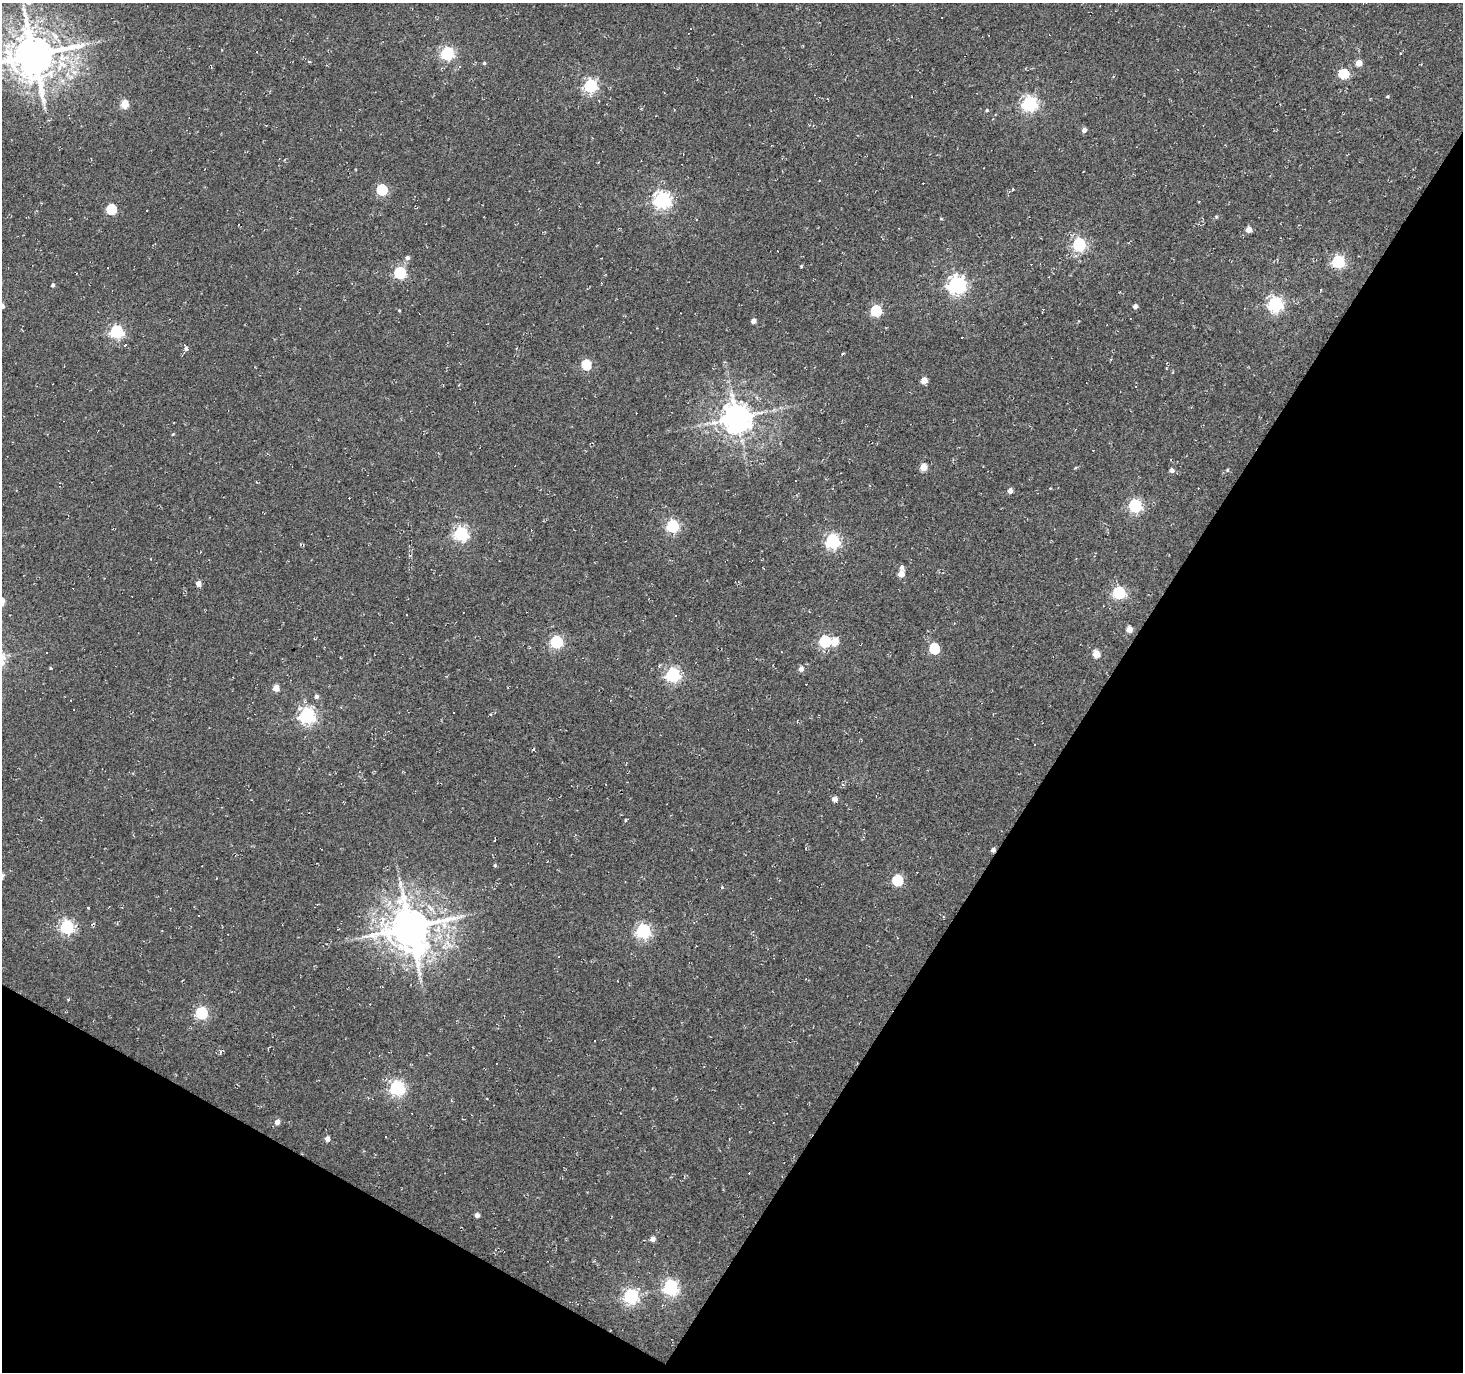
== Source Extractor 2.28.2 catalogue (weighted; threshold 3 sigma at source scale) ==
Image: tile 15 of 4 x 4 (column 3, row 4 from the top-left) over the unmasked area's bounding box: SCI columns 2925-4385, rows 191-1560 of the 5853 x 5930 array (HDU 1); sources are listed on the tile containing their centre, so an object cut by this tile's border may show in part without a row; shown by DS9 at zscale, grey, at full resolution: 1 PNG px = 1 image px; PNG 1465 x 1374 px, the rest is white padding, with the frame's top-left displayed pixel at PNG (2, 3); no overlay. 31% of this frame is shown black and not used: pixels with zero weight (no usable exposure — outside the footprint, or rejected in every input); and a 3 px margin inside the footprint's outer edge (the drizzle kernel's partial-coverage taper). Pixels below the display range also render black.
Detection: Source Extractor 2.28.2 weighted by HDU 2 'WHT'; one run over the whole footprint, this tile lists its part. Background 0.0019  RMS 0.0051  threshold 0.0231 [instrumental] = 3 sigma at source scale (4.5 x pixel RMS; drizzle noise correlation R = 1.50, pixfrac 1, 0.0396/0.0396 arcsec/px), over >= 5 px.
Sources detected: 142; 1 inside a brighter object's white glare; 51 cosmic-ray / hot-pixel residue — not listed; the other 90 listed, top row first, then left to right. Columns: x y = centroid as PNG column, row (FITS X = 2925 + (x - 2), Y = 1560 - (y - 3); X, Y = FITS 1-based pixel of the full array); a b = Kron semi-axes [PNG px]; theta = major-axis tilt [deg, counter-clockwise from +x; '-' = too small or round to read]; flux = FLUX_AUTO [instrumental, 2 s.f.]
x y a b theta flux
447 53 6 6 - 92
34 55 13 12 - 2300
309 61 5 3 - 0.43
484 63 4 4 - 0.69
1359 63 5 4 - 6.5
459 66 5 4 - 0.8
1344 74 5 5 - 29
590 86 6 6 - 96
1387 96 4 3 - 0.59
1029 103 6 6 - 150
124 104 5 5 - 14
1084 130 5 4 - 2.5
1013 189 3 3 - 0.51
382 190 5 5 - 43
662 200 6 6 - 200
111 209 5 5 - 32
1216 217 5 4 - 0.56
941 219 5 3 - 0.49
1249 229 4 4 - 5.7
1079 244 6 6 - 95
407 258 5 5 - 1.9
1338 262 6 6 - 80
108 268 3 2 - 0.35
400 273 6 5 - 63
957 284 7 7 - 220
53 285 4 4 - 1.1
1275 304 6 6 - 130
2 306 4 4 - 3.3
1135 306 4 4 - 2.3
399 310 5 3 - 0.44
876 311 5 5 - 41
754 321 4 4 - 3.2
117 331 6 6 - 94
125 345 3 3 - 1.6
186 348 6 5 - 1.8
843 353 4 2 - 0.65
586 365 5 5 - 28
924 381 5 4 - 6.6
737 418 9 9 - 910
173 434 4 3 - 0.46
923 467 5 4 - 10
1075 468 5 3 - 0.53
1172 470 5 5 - 1.9
1227 470 4 4 - 0.61
1010 491 4 4 - 3.5
1135 506 6 6 - 91
673 526 6 6 - 78
461 534 6 6 - 120
833 541 6 6 - 120
902 567 5 4 - 1.6
901 574 5 4 - 7
198 584 4 4 - 4.1
1119 593 6 6 - 77
406 614 3 2 - 0.54
1129 630 5 4 - 5.7
825 641 6 6 - 59
835 641 5 5 - 9.6
556 642 6 6 - 72
934 648 6 5 - 31
1096 654 5 5 - 11
51 668 4 4 - 0.42
801 669 6 5 - 2.4
673 675 6 6 - 110
276 688 5 4 - 7.1
316 696 5 5 - 1.7
74 710 2 2 - 0.51
307 715 6 6 - 160
1034 745 3 2 - 0.37
835 799 5 4 - 3.6
625 820 5 3 - 0.48
993 850 4 4 - 2.1
495 865 5 4 - 0.67
897 880 6 5 - 38
722 887 4 4 - 0.49
88 908 3 3 - 2
199 915 3 2 - 0.67
67 927 6 6 - 100
410 927 13 11 12 1900
643 931 6 6 - 120
558 956 3 2 - 0.66
68 999 4 3 - 0.69
201 1013 6 6 - 63
220 1052 6 4 72 0.74
397 1088 6 6 - 140
277 1122 5 5 - 3.8
327 1139 4 4 - 3.6
477 1215 4 4 - 2.6
653 1239 5 4 - 2.9
671 1288 7 6 - 140
631 1297 6 6 - 130
Overlapping masked pixels (flux is a lower limit): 1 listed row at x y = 993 850
Isophote crosses this tile's border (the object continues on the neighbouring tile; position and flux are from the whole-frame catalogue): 2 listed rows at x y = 34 55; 2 306
Unlisted compact peaks at least as high as the median listed source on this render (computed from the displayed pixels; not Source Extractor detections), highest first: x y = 987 110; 801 266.